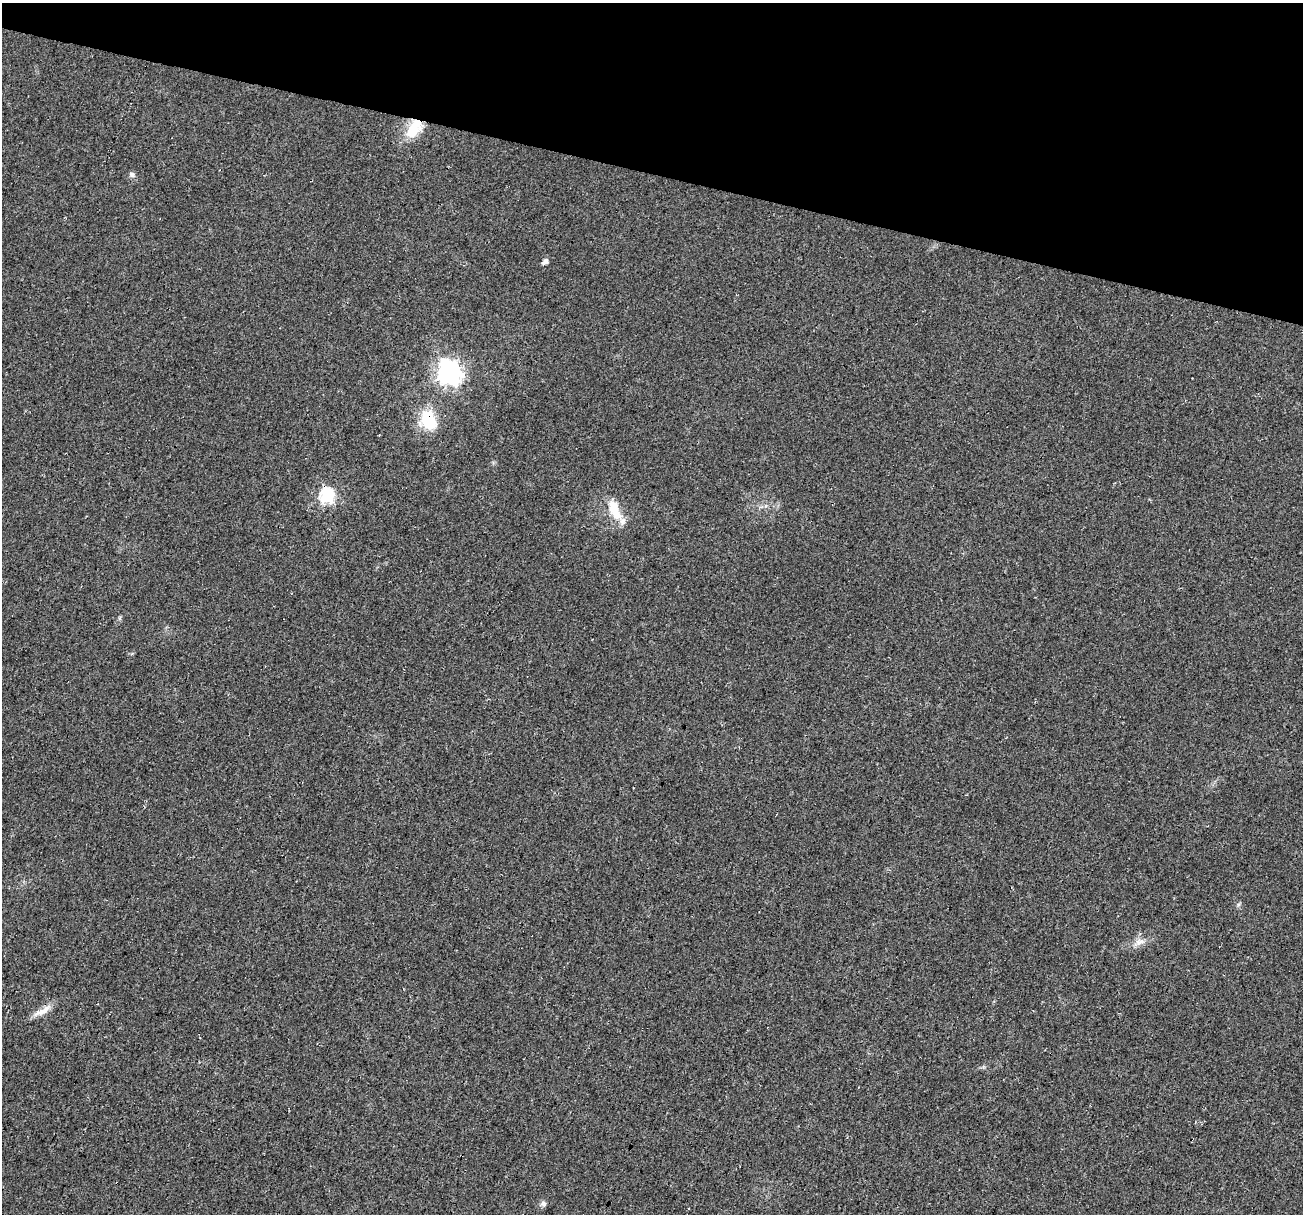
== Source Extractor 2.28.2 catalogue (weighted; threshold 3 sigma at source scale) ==
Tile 2 of 4 x 4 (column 2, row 1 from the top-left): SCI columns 1320-2620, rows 3912-5123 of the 5250 x 5459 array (HDU 1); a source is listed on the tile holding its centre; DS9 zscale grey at full resolution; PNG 1305 x 1216 px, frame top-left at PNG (2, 3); no overlay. Shown black and unused: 14% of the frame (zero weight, under 3 of 4 exposures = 5% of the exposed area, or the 3 px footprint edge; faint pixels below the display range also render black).
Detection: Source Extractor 2.28.2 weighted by HDU 2 'WHT'; one run over the whole footprint, this tile lists its part. Background 0.0167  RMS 0.0067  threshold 0.03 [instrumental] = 3 sigma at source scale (4.5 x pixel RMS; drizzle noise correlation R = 1.50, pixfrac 1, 0.0396/0.0396 arcsec/px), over >= 5 px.
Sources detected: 11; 1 inside a brighter object's white glare — not listed; the other 10 listed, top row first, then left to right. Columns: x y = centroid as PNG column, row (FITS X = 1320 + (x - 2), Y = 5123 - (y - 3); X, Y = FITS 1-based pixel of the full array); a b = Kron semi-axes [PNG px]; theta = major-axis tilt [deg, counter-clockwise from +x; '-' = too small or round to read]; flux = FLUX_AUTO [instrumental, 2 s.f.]
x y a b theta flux
414 128 28 15 56 18
132 175 8 6 -26 2
545 262 6 5 - 3.1
449 373 9 8 - 500
428 420 26 17 -66 23
327 496 7 7 - 110
614 507 21 14 -85 14
1138 942 10 6 -24 3.2
42 1011 29 7 29 6.6
543 1203 7 6 - 2.2
Overlapping masked pixels (flux is a lower limit): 2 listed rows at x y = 414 128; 428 420
Unlisted compact peaks at least as high as the median listed source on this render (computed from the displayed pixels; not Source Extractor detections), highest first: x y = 1238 905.